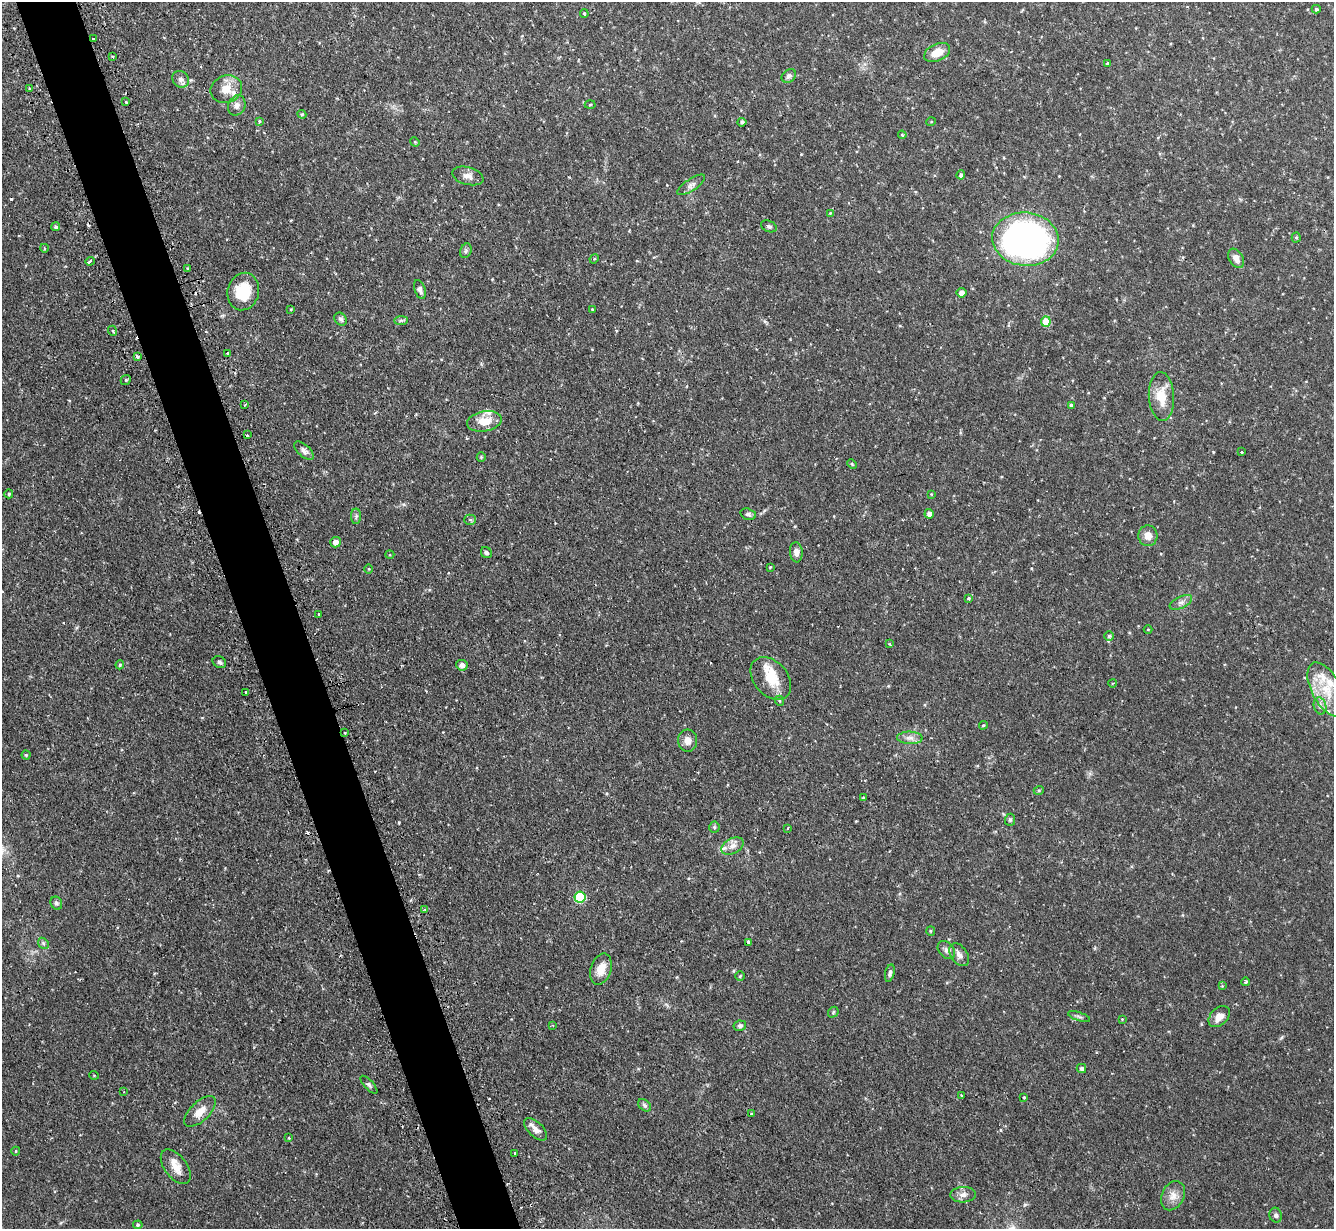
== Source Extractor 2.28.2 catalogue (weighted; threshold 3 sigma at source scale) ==
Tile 11 of 4 x 4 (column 3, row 3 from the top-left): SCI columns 2700-4031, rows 1400-2626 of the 5400 x 5380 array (HDU 1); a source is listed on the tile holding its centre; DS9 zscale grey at full resolution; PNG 1336 x 1231 px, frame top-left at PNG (2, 2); each listed source drawn as its Kron ellipse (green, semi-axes under 4 px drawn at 4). Shown black and unused: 5% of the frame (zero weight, under 2 of 3 exposures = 4% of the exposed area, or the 3 px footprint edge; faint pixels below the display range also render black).
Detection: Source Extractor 2.28.2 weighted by HDU 2 'WHT'; one run over the whole footprint, this tile lists its part. Background 0.0818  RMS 0.0055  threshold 0.025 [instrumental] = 3 sigma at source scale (4.5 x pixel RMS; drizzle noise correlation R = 1.50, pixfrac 1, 0.05/0.05 arcsec/px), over >= 5 px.
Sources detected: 150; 10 cosmic-ray / hot-pixel residue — neither listed nor drawn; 10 inside a brighter listed object's ellipse — not listed separately; the other 130 listed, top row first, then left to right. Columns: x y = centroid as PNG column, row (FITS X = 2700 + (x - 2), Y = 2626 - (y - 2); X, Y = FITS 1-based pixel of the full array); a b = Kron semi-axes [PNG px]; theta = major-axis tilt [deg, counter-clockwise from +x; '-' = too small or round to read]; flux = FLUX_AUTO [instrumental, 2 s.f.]
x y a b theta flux
1316 9 4 4 - 0.7
584 14 4 3 - 0.69
93 39 2 2 - 0.43
937 52 14 8 25 7.3
113 57 4 2 - 0.39
1107 63 3 3 - 0.77
789 76 8 6 38 1.4
181 79 9 8 - 2.1
29 88 3 2 - 0.85
226 89 16 13 21 7.2
126 102 3 3 - 2.4
237 105 10 8 65 2.7
590 105 5 3 - 0.55
302 114 5 4 - 0.68
259 121 4 3 - 0.58
742 122 4 4 - 0.88
931 122 5 3 - 0.43
902 135 4 3 - 0.51
415 142 5 4 - 0.52
961 175 4 4 - 1.4
468 176 16 8 -15 3.5
691 185 16 6 33 2.4
830 213 4 4 - 0.45
769 226 8 5 -22 1.2
55 227 4 4 - 1.1
1296 238 5 4 - 0.64
1025 239 33 26 -6 220
44 248 4 3 - 0.47
466 251 7 5 69 1.2
1236 258 10 7 -59 3.5
594 259 5 4 - 0.51
90 261 5 3 - 2.4
188 269 4 3 - 0.74
420 290 10 5 -71 1.8
243 292 19 15 75 17
962 293 5 4 - 3
291 309 4 3 - 0.46
592 309 4 3 - 0.43
341 319 7 5 -48 1.3
401 320 7 4 1 0.91
1046 321 5 5 - 11
113 331 5 3 - 0.61
227 353 3 3 - 1.6
138 356 3 3 - 2.2
126 380 5 4 - 0.72
1161 396 24 12 -87 11
245 405 2 2 - 0.52
1071 405 4 3 - 0.81
484 421 17 10 10 8.8
247 435 3 3 - 0.99
304 451 12 6 -43 2.1
1241 452 3 3 - 1.7
481 457 5 4 - 0.58
852 464 5 3 - 0.51
9 494 4 4 - 0.85
931 494 4 4 - 0.4
748 514 8 5 -16 1.3
929 514 4 4 - 2.8
356 516 8 5 90 1.3
470 520 5 5 - 1
1148 536 10 9 - 4.3
335 542 5 5 - 3.5
796 552 10 6 -85 3
486 553 6 5 - 1.1
390 555 4 3 - 0.44
770 567 4 4 - 0.45
369 569 4 3 - 0.44
969 598 4 3 - 1.1
1181 602 12 5 26 2.2
319 614 3 3 - 2.3
1148 629 4 3 - 0.38
1109 636 5 5 - 0.92
890 644 3 3 - 0.49
219 662 7 5 -33 1.4
120 665 4 3 - 0.57
462 665 6 5 - 2.5
771 678 24 17 -49 13
1113 683 4 3 - 0.48
1326 690 29 14 -62 16
246 692 3 3 - 11
780 701 5 3 - 0.55
1320 706 8 6 -76 1.9
983 725 4 3 - 0.57
345 732 3 3 - 1.7
910 738 13 6 -1 2.8
688 741 11 9 -85 3.8
26 755 4 4 - 0.71
1039 790 5 3 - 0.55
863 798 3 3 - 1
1010 820 6 5 - 0.99
714 827 5 5 - 0.86
787 828 3 2 - 0.42
733 846 12 7 28 3.2
580 897 5 5 - 32
56 903 7 5 -65 1.1
425 909 3 3 - 0.76
931 931 5 4 - 0.65
749 942 3 3 - 3.4
43 943 6 4 -46 0.93
946 950 10 7 -49 2.2
959 955 13 8 -56 3
601 969 16 10 73 7
890 973 9 4 77 1.5
740 976 5 4 - 0.63
1246 982 4 4 - 0.97
1222 986 4 3 - 0.55
833 1012 6 4 49 0.75
1079 1017 11 3 -18 0.97
1219 1017 12 8 45 4.9
1122 1019 3 3 - 0.38
553 1025 4 2 - 0.52
740 1026 6 5 - 1.3
1081 1068 4 4 - 1.2
94 1075 5 3 - 0.41
369 1085 11 4 -48 1.2
124 1092 2 2 - 0.43
962 1096 3 2 - 0.53
1024 1097 3 3 - 0.56
645 1105 7 5 -41 1.4
200 1111 20 9 44 6.5
752 1114 3 3 - 0.56
536 1129 14 7 -44 3.3
289 1138 4 3 - 0.43
16 1151 4 3 - 0.39
515 1154 3 3 - 0.77
176 1167 20 11 -53 5.9
963 1195 13 7 4 3
1173 1196 15 11 63 4.8
1276 1215 7 6 - 1.4
138 1225 5 4 - 0.62
Overlapping masked pixels (flux is a lower limit): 1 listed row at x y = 345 732